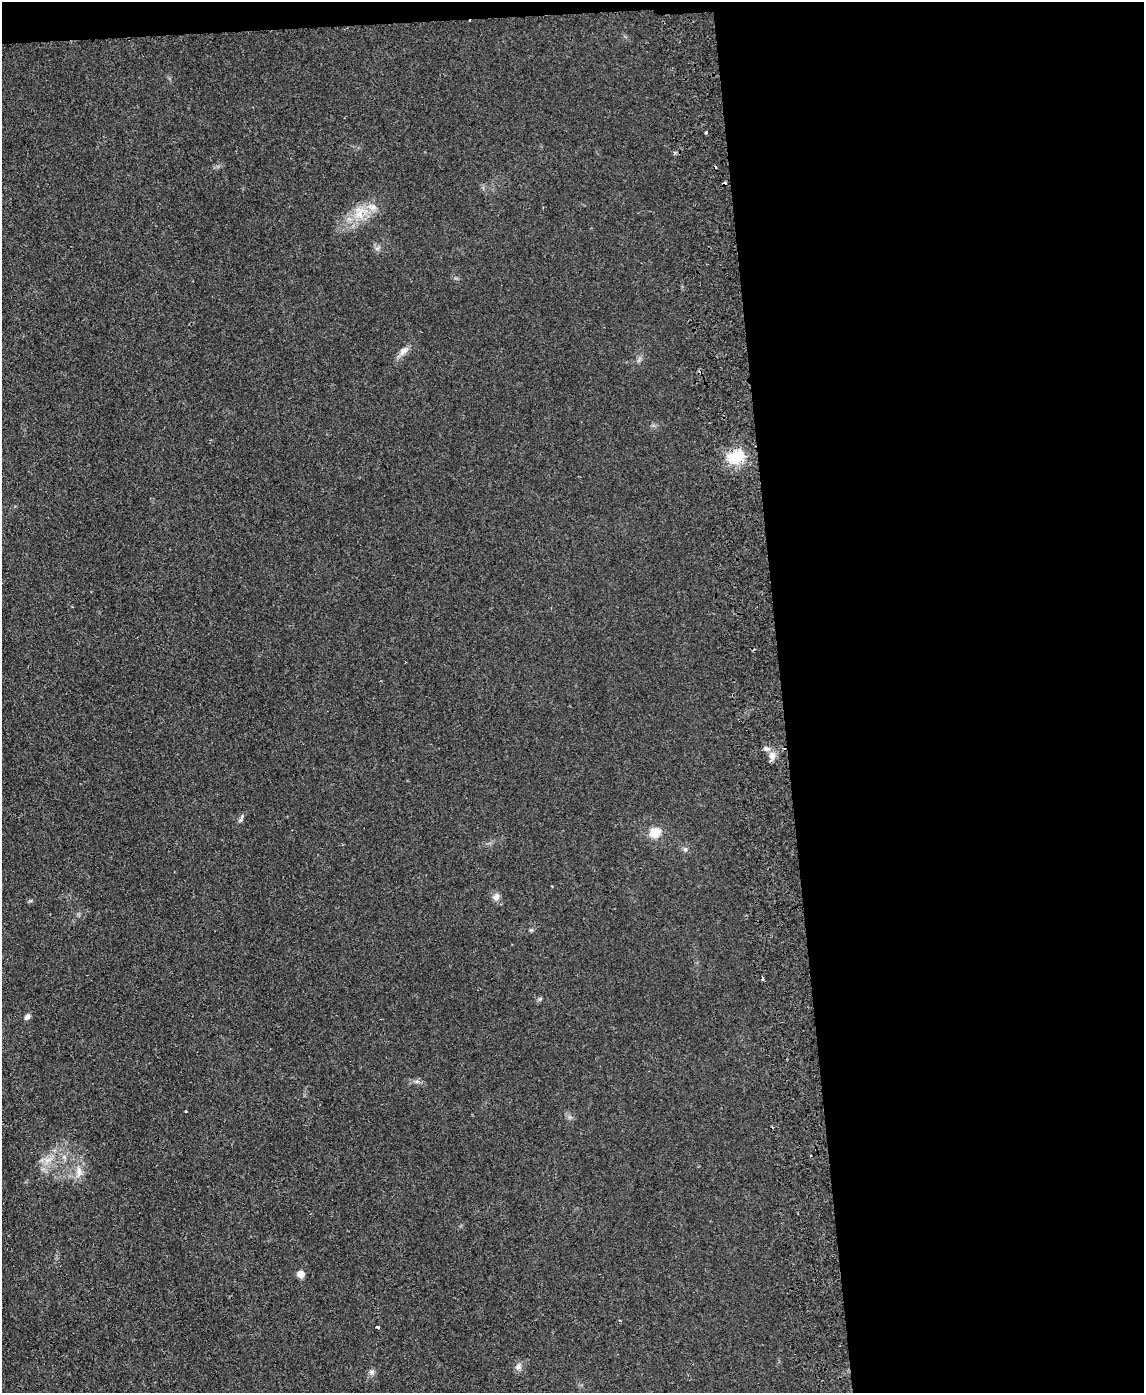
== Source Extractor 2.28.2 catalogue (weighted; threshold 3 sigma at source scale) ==
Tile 4 of 4 x 3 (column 4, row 1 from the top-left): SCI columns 3484-4625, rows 3027-4417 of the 4682 x 4559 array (HDU 1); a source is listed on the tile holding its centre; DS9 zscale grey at full resolution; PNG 1146 x 1395 px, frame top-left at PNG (2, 2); no overlay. Shown black and unused: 33% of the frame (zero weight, under 2 of 3 exposures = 3% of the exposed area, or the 3 px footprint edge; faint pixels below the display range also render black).
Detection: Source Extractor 2.28.2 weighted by HDU 2 'WHT'; one run over the whole footprint, this tile lists its part. Background 0.0304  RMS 0.0045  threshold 0.0205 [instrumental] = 3 sigma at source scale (4.5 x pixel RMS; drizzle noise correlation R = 1.50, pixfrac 1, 0.05/0.05 arcsec/px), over >= 5 px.
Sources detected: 28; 6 cosmic-ray / hot-pixel residue — not listed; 1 inside a brighter listed object's ellipse — not listed separately; the other 21 listed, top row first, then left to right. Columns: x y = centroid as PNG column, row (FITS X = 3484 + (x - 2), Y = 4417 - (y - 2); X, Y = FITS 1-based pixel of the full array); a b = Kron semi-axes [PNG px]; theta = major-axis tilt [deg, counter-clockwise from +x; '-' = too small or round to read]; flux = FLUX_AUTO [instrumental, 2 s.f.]
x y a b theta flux
706 132 3 3 - 1.2
360 213 21 18 46 11
377 249 7 4 19 0.88
403 351 14 8 36 2.9
736 457 24 16 17 13
772 756 10 8 -86 3.3
242 816 8 5 63 1.1
655 833 11 9 29 7.7
685 849 6 5 - 0.88
496 897 9 8 - 2.2
540 999 5 5 - 0.68
27 1017 8 6 47 1.4
417 1081 6 6 - 1.1
186 1111 3 3 - 0.99
64 1157 7 5 -47 1.1
47 1160 12 4 22 2.2
79 1172 17 9 85 4.4
301 1274 5 5 - 6
377 1327 3 3 - 2.1
518 1367 10 8 59 2
372 1372 8 7 - 1.5
Overlapping masked pixels (flux is a lower limit): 1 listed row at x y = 736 457